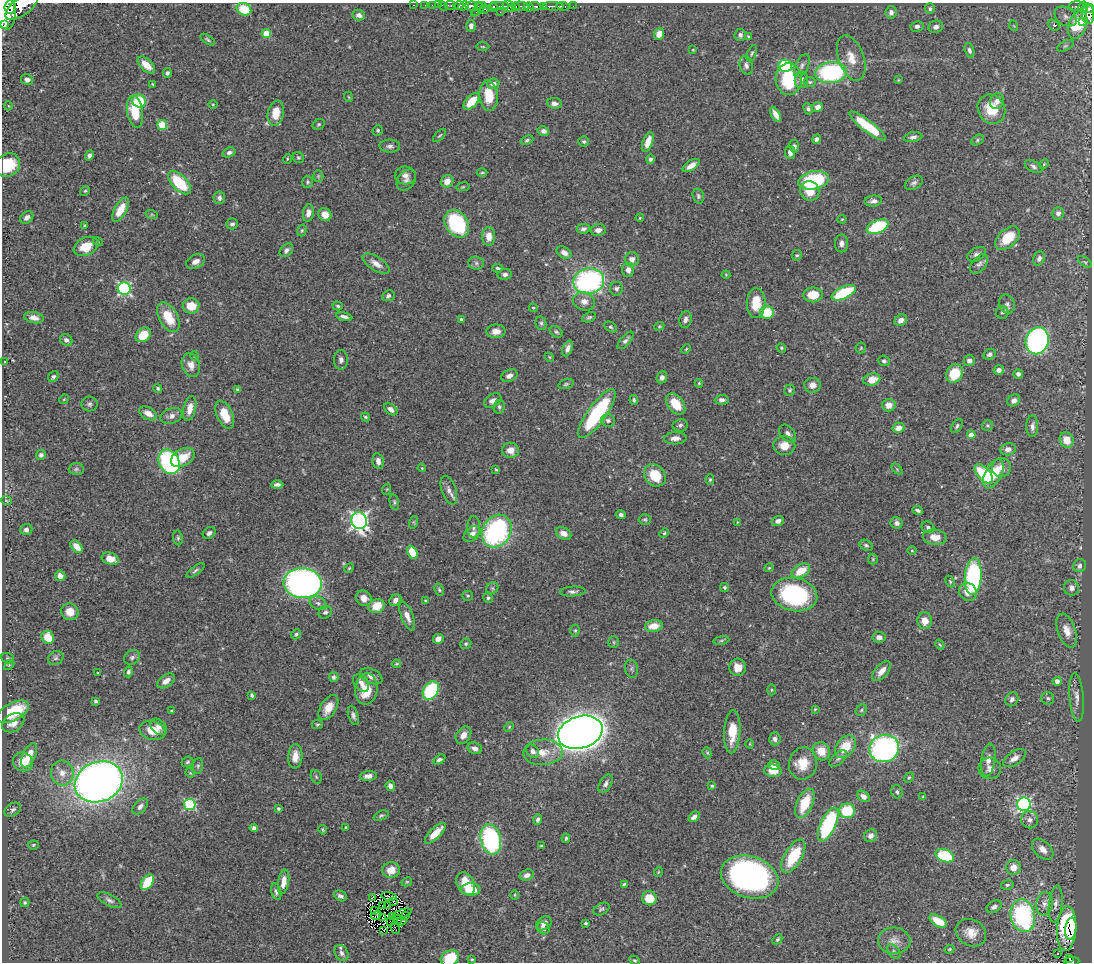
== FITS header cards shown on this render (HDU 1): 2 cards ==
NAXIS1  =                 1090
NAXIS2  =                  960

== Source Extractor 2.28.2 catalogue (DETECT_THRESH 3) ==
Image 1090 x 960 px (HDU 1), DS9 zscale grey, 1 PNG px = 1 image px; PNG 1094 x 964 px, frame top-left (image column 1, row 960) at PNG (2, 3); each listed source drawn as its Kron ellipse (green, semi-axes under 4 px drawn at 4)
Background 0.571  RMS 0.022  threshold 0.0655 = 3 sigma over >= 5 px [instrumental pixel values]
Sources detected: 475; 2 with non-positive FLUX_AUTO (blend fragments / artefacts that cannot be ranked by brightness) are neither listed nor drawn; the other 473 listed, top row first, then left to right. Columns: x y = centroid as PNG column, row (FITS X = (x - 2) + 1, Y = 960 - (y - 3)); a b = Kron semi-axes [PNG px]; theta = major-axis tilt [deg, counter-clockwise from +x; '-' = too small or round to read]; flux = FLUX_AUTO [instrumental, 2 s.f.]
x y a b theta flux
414 5 3 2 - 9.6
425 5 2 2 - 5.9
432 5 2 2 - 6.2
438 5 3 2 - 5.1
450 5 6 3 -9 21
459 5 5 3 - 160
22 6 19 8 36 1500
443 6 6 2 -45 10
463 6 5 4 - 400
472 6 6 5 - 210
478 6 3 2 - 20
500 6 9 3 1 150
509 6 7 5 -31 150
516 6 3 3 - 60
520 6 8 4 -7 54
535 6 6 4 -8 100
543 6 4 3 - 180
553 6 10 3 -1 320
563 6 7 3 -8 47
573 6 2 2 - 4.3
1077 6 7 5 -1 73
10 7 7 5 85 720
493 7 5 4 - 73
528 7 5 4 - 400
1083 7 5 3 - 52
1090 8 4 3 - 110
244 9 7 6 - 45
478 9 9 2 45 23
484 9 4 3 - 45
930 9 5 5 - 2.9
5 11 19 10 -81 3100
476 12 2 2 - 4.3
500 12 2 2 - 10
891 12 6 5 - 5.5
1088 14 10 6 -84 310
359 15 6 5 - 4.8
1066 16 12 8 -35 8.9
1083 22 3 2 - 23
5 25 2 2 - 12000
1054 25 6 5 - 2.2
1078 25 14 9 68 52
471 26 6 4 86 5.6
917 26 6 5 - 4.7
1014 26 5 3 - 1.2
936 27 7 6 - 6.4
266 34 4 4 - 39
659 34 6 5 - 14
740 35 6 5 - 4.6
748 36 4 3 - 2
208 40 8 4 -34 2.6
1065 46 9 5 27 3.2
483 47 7 3 -1 1.6
693 50 3 3 - 1.2
969 50 7 4 -72 4.3
752 53 8 4 67 2.9
851 58 23 12 -70 25
146 65 11 5 -43 18
746 65 10 6 -78 4.9
785 66 6 6 - 110
802 66 12 6 63 6.3
831 72 16 10 6 210
167 73 5 4 - 3.5
27 79 6 5 - 5.9
789 79 16 13 -88 95
801 80 8 6 75 6.3
898 80 4 3 - 1.4
810 82 6 5 - 2.8
153 84 3 2 - 1.7
493 84 6 5 - 7.6
489 96 15 9 -85 32
349 97 5 3 - 1.3
139 101 7 6 - 56
471 101 10 5 47 34
997 101 8 6 62 8.1
554 103 7 5 -7 6.6
213 104 5 3 - 1.5
8 106 4 3 - 1.2
818 107 5 4 - 7.9
808 109 6 4 -65 3.2
991 109 15 13 -58 37
135 112 16 8 -82 50
276 113 13 8 79 29
775 114 8 4 -61 12
319 124 6 5 - 2.2
162 125 5 5 - 63
868 126 23 5 -37 60
378 130 5 5 - 2.5
543 131 6 5 - 4.2
439 136 8 3 44 2.1
913 137 9 5 10 5.2
816 139 5 4 - 4.7
527 140 6 4 23 2.7
977 140 7 5 29 2.7
584 141 5 5 - 2.6
648 142 10 5 71 17
390 146 10 6 -3 5.4
794 146 6 5 - 4.4
229 152 7 4 20 3.9
790 152 7 5 -80 7.3
89 155 5 4 - 4.3
298 157 6 5 - 2.4
287 159 5 3 - 1.3
650 159 5 4 - 3.9
1044 164 5 3 - 1.5
8 165 13 11 36 51
691 166 9 5 33 11
1034 166 9 5 -30 4.3
482 173 5 3 - 1.7
405 175 10 9 - 9.2
318 176 5 5 - 1.9
406 180 12 8 52 7.6
814 180 15 9 11 110
447 181 6 6 - 15
307 182 6 5 - 2.7
179 183 14 7 -46 71
914 183 9 6 28 4.5
463 187 7 3 9 1.7
85 191 5 4 - 1.9
810 191 10 9 - 24
698 196 8 5 -73 3.3
219 198 6 6 - 4.6
873 201 9 5 6 5.7
120 210 13 6 60 30
308 213 9 5 81 9.7
1058 213 6 6 - 5.7
325 214 7 6 - 11
152 215 6 4 -19 1.9
27 217 7 5 40 6.1
640 218 4 3 - 1.4
842 219 4 4 - 1.5
232 224 6 5 - 4.6
457 224 15 11 -56 130
85 225 4 2 - 1.6
878 227 11 6 23 110
583 229 7 4 9 4.2
302 230 6 4 73 2.2
598 230 7 6 - 8.4
489 236 9 6 -88 15
1007 238 14 9 43 37
98 242 5 3 - 1.4
841 243 9 6 90 6.8
86 246 13 8 26 29
286 250 8 5 46 5.2
564 253 8 5 -32 6.8
977 254 10 6 28 5.7
797 255 5 5 - 2.3
1039 258 7 5 67 5
632 259 7 7 - 8.9
196 262 10 6 26 7.8
1085 262 8 4 -35 2.2
476 263 8 6 -3 3.9
376 264 15 7 -33 12
979 264 11 7 49 5.4
498 268 5 4 - 2.8
628 270 7 6 - 8.3
505 274 7 5 6 4.6
726 275 4 4 - 1.4
589 281 15 13 10 280
124 289 6 6 - 240
616 289 7 6 - 4.4
844 293 13 6 26 90
813 295 9 7 1 30
388 296 6 5 - 3.8
584 301 11 9 -20 12
756 303 15 9 89 32
1007 304 9 7 -70 5.7
191 306 8 7 - 25
338 306 5 4 - 2.5
533 308 4 3 - 1.7
767 312 7 6 - 42
1002 312 6 6 - 3.4
168 317 16 9 -61 40
344 317 8 4 -10 5.9
589 317 7 4 22 2.9
34 318 10 5 -10 8.6
461 319 4 3 - 2
686 319 8 6 76 5.9
901 320 6 5 - 10
541 323 7 5 -76 3
659 326 5 4 - 1.7
610 327 7 4 -27 2.9
496 331 9 7 1 12
556 332 7 5 -35 2.9
143 335 8 6 38 34
66 340 6 5 - 4.6
625 340 11 5 49 4.4
1037 341 14 11 71 380
568 348 8 5 67 6.8
781 348 5 4 - 1.8
861 348 5 5 - 2
686 349 5 4 - 1.7
990 354 7 5 27 4.7
194 356 5 3 - 1.4
549 357 5 4 - 1.5
341 360 10 7 87 5.7
884 361 6 5 - 3.2
969 361 5 5 - 6.7
5 362 4 3 - 1.4
191 365 12 9 -74 13
999 370 5 5 - 6.3
954 373 9 8 - 48
1018 374 5 4 - 4.3
509 376 8 6 24 7.5
53 377 6 5 - 3.1
662 377 6 5 - 6
872 380 8 6 15 20
699 383 4 4 - 1.5
566 384 8 4 16 2.5
813 385 8 7 - 11
158 388 5 4 - 2.3
238 389 4 4 - 3.4
790 390 6 5 - 2.7
64 399 5 4 - 1.3
634 400 5 4 - 2.5
722 400 7 5 5 5.5
1014 400 7 5 33 6.6
493 401 9 6 31 7.1
89 404 8 7 - 4.2
676 404 12 7 -51 36
889 405 7 6 - 11
499 407 7 5 82 3.2
190 408 13 6 77 14
391 409 7 5 -37 7.4
148 413 10 6 -30 13
597 414 29 9 54 150
225 415 15 8 -66 27
171 416 11 7 20 7.9
365 417 4 3 - 2
608 420 7 6 - 5
680 425 7 6 - 4
987 425 5 5 - 2.4
957 426 8 4 57 3.2
1032 426 11 6 89 6.1
898 428 6 5 - 10
788 434 10 7 -50 6.3
971 435 4 4 - 17
675 438 11 6 3 8.8
1067 440 8 6 -68 19
784 446 11 9 -1 20
1008 449 8 6 12 7.5
510 450 8 7 - 13
41 455 5 5 - 4.4
183 457 13 8 32 28
378 461 8 5 -79 7.6
169 462 13 10 -59 240
422 468 4 3 - 1.1
1001 468 9 9 - 12
76 469 7 6 - 3.4
496 469 4 3 - 1.5
897 469 6 4 -46 1.9
984 474 12 6 -46 89
993 474 16 8 63 41
655 475 12 9 -49 42
710 479 5 4 - 2.1
277 485 6 3 1 4.9
387 489 5 3 - 1.5
449 490 15 7 -71 8.7
6 501 5 2 - 1.1
394 502 8 4 -77 2.8
918 510 5 3 - 3.3
621 515 5 4 - 3.7
645 519 6 5 - 2.5
359 521 8 7 - 500
778 521 6 5 - 6
414 522 6 4 72 1.9
737 522 4 3 - 1.2
897 523 6 5 - 6.1
474 527 11 6 89 5.7
928 527 6 5 - 3.3
26 530 6 5 - 4.8
497 531 17 14 59 230
209 533 7 5 38 5.2
564 533 8 5 -29 11
664 533 5 4 - 2
472 534 10 6 41 8.1
935 537 12 7 -6 17
178 538 7 5 -81 3.1
866 545 7 5 -28 3
76 546 7 4 -47 14
912 551 4 3 - 1.2
412 552 7 5 -67 28
110 559 8 6 -19 15
873 559 5 5 - 1.9
1080 566 7 6 - 5.2
349 568 5 4 - 1.8
769 568 4 4 - 1.7
195 570 11 4 36 3.8
801 571 10 6 31 30
60 576 5 5 - 7.7
973 577 18 8 85 230
950 582 6 4 -63 2
303 583 19 15 -4 850
724 587 5 4 - 2.6
492 588 6 5 - 3.3
1071 588 8 7 - 7.2
439 590 6 4 -63 2.3
573 592 13 5 3 4.8
968 592 9 8 - 15
794 595 23 16 -12 180
468 596 5 5 - 2.2
364 598 8 7 - 12
488 598 5 5 - 2.9
395 600 6 5 - 7.5
425 601 4 3 - 1.8
318 603 9 6 -27 5.3
376 606 8 7 - 27
70 612 9 8 - 19
325 612 7 6 - 4.3
407 616 15 6 -68 11
925 621 8 7 - 15
654 626 9 6 8 22
575 630 6 4 -90 2.3
1067 631 18 9 -70 16
296 634 5 4 - 2.6
48 637 7 6 - 27
879 637 6 5 - 7.7
438 639 5 4 - 8.4
721 640 8 4 9 2.5
614 642 6 5 - 2.2
466 644 6 5 - 2.6
940 645 5 3 - 1.6
132 657 8 7 - 4.8
8 658 6 5 - 2.4
56 658 8 6 34 3.4
396 664 5 4 - 1.6
9 665 6 4 44 1.7
738 667 8 8 - 14
631 669 9 6 -77 3.8
882 671 12 6 49 11
128 672 5 4 - 3.5
98 673 3 3 - 1.5
371 676 12 7 -24 7.8
334 677 5 4 - 3.8
166 681 10 6 34 9.7
1057 681 4 4 - 7.5
361 683 10 6 -53 8.2
366 689 16 11 85 31
431 690 10 7 57 110
771 690 5 3 - 1.5
252 695 4 3 - 3
1077 697 24 7 -85 11
1048 698 6 6 - 3.2
1012 699 7 6 - 5.2
96 701 3 3 - 3.3
328 708 14 8 58 19
815 709 3 2 - 1.4
861 710 6 5 - 2.2
172 711 3 3 - 2.1
13 712 17 9 27 50
353 715 10 5 -72 4.5
13 723 12 8 34 14
317 724 5 4 - 2.2
159 727 9 7 -43 8.8
509 727 5 4 - 1.7
152 730 13 9 -17 26
580 732 23 16 17 2400
732 732 21 8 87 35
463 735 9 7 52 10
775 739 6 6 - 5.7
750 744 4 3 - 1.1
845 747 12 8 53 36
475 748 7 5 -16 7.7
884 748 15 13 16 390
533 751 7 5 -51 7.6
821 751 9 8 - 23
543 752 19 13 3 25
707 753 5 4 - 1.9
29 755 13 6 65 22
295 756 12 7 87 14
838 758 10 5 41 4.6
1014 758 13 6 33 10
439 760 7 4 31 4.2
988 760 16 7 81 12
23 762 10 9 - 26
187 762 6 5 - 2.5
803 763 16 14 77 28
774 765 6 4 -16 7.6
198 766 8 5 81 2.9
990 768 11 10 - 9.6
773 771 9 6 -9 23
62 773 12 11 - 15
190 773 5 4 - 1.6
368 776 8 5 5 7.9
316 777 7 5 -68 2.4
909 778 6 4 60 2
99 782 24 20 21 1400
606 784 10 6 59 5.9
390 786 5 4 - 7.5
712 786 3 3 - 1.9
897 792 7 5 -73 3.2
863 796 7 5 -37 8.5
923 797 4 4 - 1.7
805 803 15 8 66 47
190 804 6 5 - 140
1024 804 7 6 - 290
140 806 9 5 47 6
278 809 4 3 - 2.2
13 810 9 6 33 4.5
847 811 8 7 - 59
381 816 8 4 23 2.6
694 817 6 4 40 6.3
538 820 5 4 - 3.9
1030 820 8 8 - 7.2
828 825 18 7 65 160
346 827 3 3 - 1.3
254 828 4 4 - 4.5
323 830 5 3 - 1.7
435 833 14 5 45 28
871 836 7 6 - 5.8
566 838 5 3 - 2.3
491 839 15 10 -76 230
33 845 5 4 - 2
541 846 3 3 - 2.7
1043 849 13 8 -44 12
793 856 18 8 60 63
945 856 9 6 -19 100
1013 867 7 7 - 14
391 870 9 8 - 19
658 872 5 3 - 1.3
527 875 7 5 18 6.7
750 877 29 20 -17 450
147 882 8 5 56 57
284 882 12 5 81 14
407 882 5 4 - 1.7
466 884 12 8 -63 33
624 884 4 3 - 1.9
1007 885 6 4 12 3.1
471 890 9 6 -1 42
276 892 8 5 -75 3.9
515 895 5 3 - 1.3
340 896 7 5 -26 5
389 896 8 3 -12 1.8
372 897 4 2 - 1.2
649 898 7 7 - 33
109 900 13 5 -27 5.7
394 901 2 2 - 1.1
25 902 4 4 - 2.3
1045 904 12 8 82 8.2
1056 904 18 6 84 9.3
383 906 3 2 - 1.4
388 906 4 2 - 1.1
994 907 8 5 30 5
601 909 8 5 30 3
375 911 3 2 - 0.78
402 914 10 2 19 0.49
376 915 5 2 - 1.2
406 915 3 2 - 2.2
392 916 4 2 - 0.79
1023 916 16 12 -79 210
383 918 3 2 - 2
397 920 5 2 - 0.48
391 921 3 2 - 1.4
402 921 4 2 - 1.1
938 921 10 5 -29 28
544 923 8 6 37 8.9
586 923 3 3 - 2.3
395 928 6 2 -67 0.032
543 928 6 5 - 4.3
1067 928 22 9 87 130
1071 929 11 5 83 45
384 931 2 2 - 0.9
971 933 16 13 -30 19
777 939 5 4 - 2.8
894 941 16 13 -4 14
949 949 5 4 - 1.5
894 951 8 5 -53 3.5
342 953 8 6 -61 6
1058 953 3 2 - 2.2
450 958 10 7 30 47
472 959 4 3 - 1.7
1070 959 3 2 - 6.3
634 960 5 4 - 2.2
1072 961 8 3 5 51
At the frame edge (FLAGS 8, measured only in part): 7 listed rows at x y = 22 6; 1090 8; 5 11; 8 165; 450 958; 634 960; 1072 961
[2 non-positive-flux detections neither listed nor drawn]